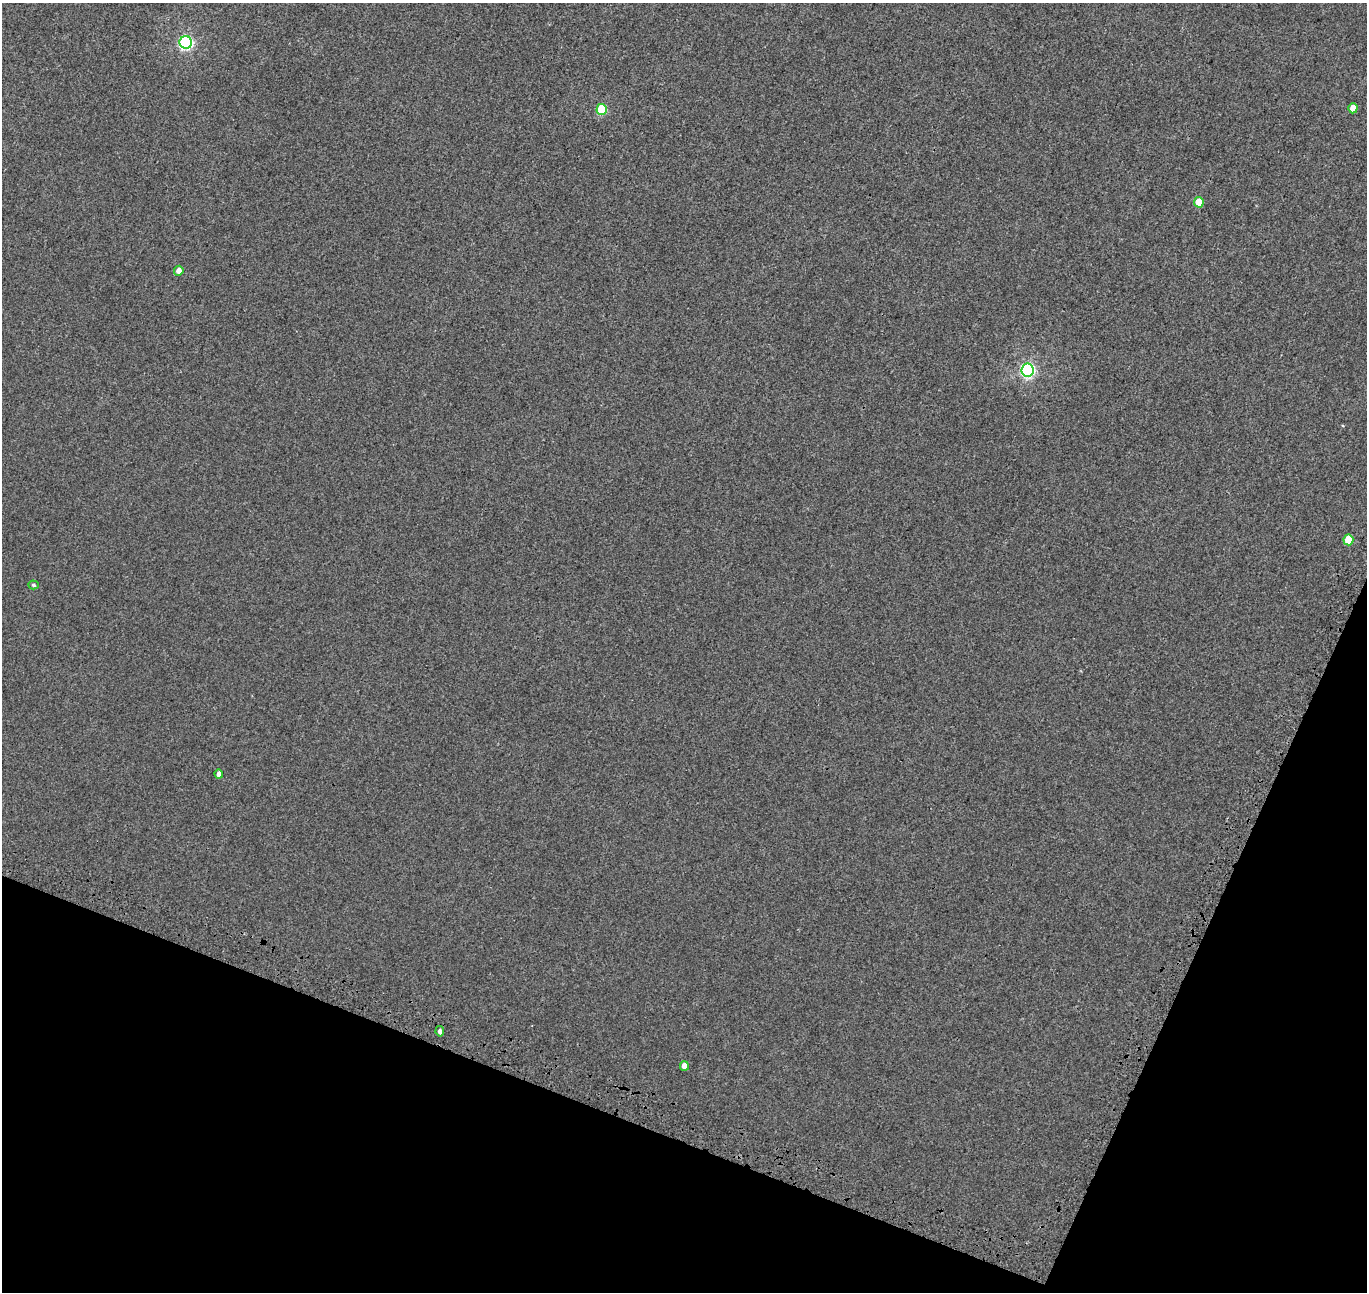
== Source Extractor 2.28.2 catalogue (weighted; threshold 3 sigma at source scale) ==
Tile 15 of 4 x 4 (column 3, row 4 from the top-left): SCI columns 2868-4232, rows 327-1616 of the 5742 x 5874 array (HDU 1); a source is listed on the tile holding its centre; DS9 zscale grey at full resolution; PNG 1369 x 1294 px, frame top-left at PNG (2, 3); each listed source drawn as its Kron ellipse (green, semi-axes under 4 px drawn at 4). Shown black and unused: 19% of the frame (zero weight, under 3 of 4 exposures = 9% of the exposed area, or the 3 px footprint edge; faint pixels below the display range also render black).
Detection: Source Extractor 2.28.2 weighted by HDU 2 'WHT'; one run over the whole footprint, this tile lists its part. Background 0.001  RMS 0.0029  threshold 0.0131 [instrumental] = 3 sigma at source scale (4.5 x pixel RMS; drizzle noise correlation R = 1.50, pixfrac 1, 0.0396/0.0396 arcsec/px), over >= 5 px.
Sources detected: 11; all 11 listed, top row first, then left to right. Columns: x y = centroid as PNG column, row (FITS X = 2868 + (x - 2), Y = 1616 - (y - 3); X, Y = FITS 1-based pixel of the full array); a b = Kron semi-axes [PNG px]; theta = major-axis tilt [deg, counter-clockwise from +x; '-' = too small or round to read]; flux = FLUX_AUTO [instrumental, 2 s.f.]
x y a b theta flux
186 42 6 6 - 55
1353 108 5 4 - 2.9
602 109 5 5 - 14
1199 202 5 4 - 4.6
179 271 5 4 - 2
1027 370 6 6 - 58
1348 540 5 5 - 6.5
34 585 5 4 - 0.49
219 774 4 4 - 1.6
440 1031 5 4 - 0.95
684 1066 5 4 - 2